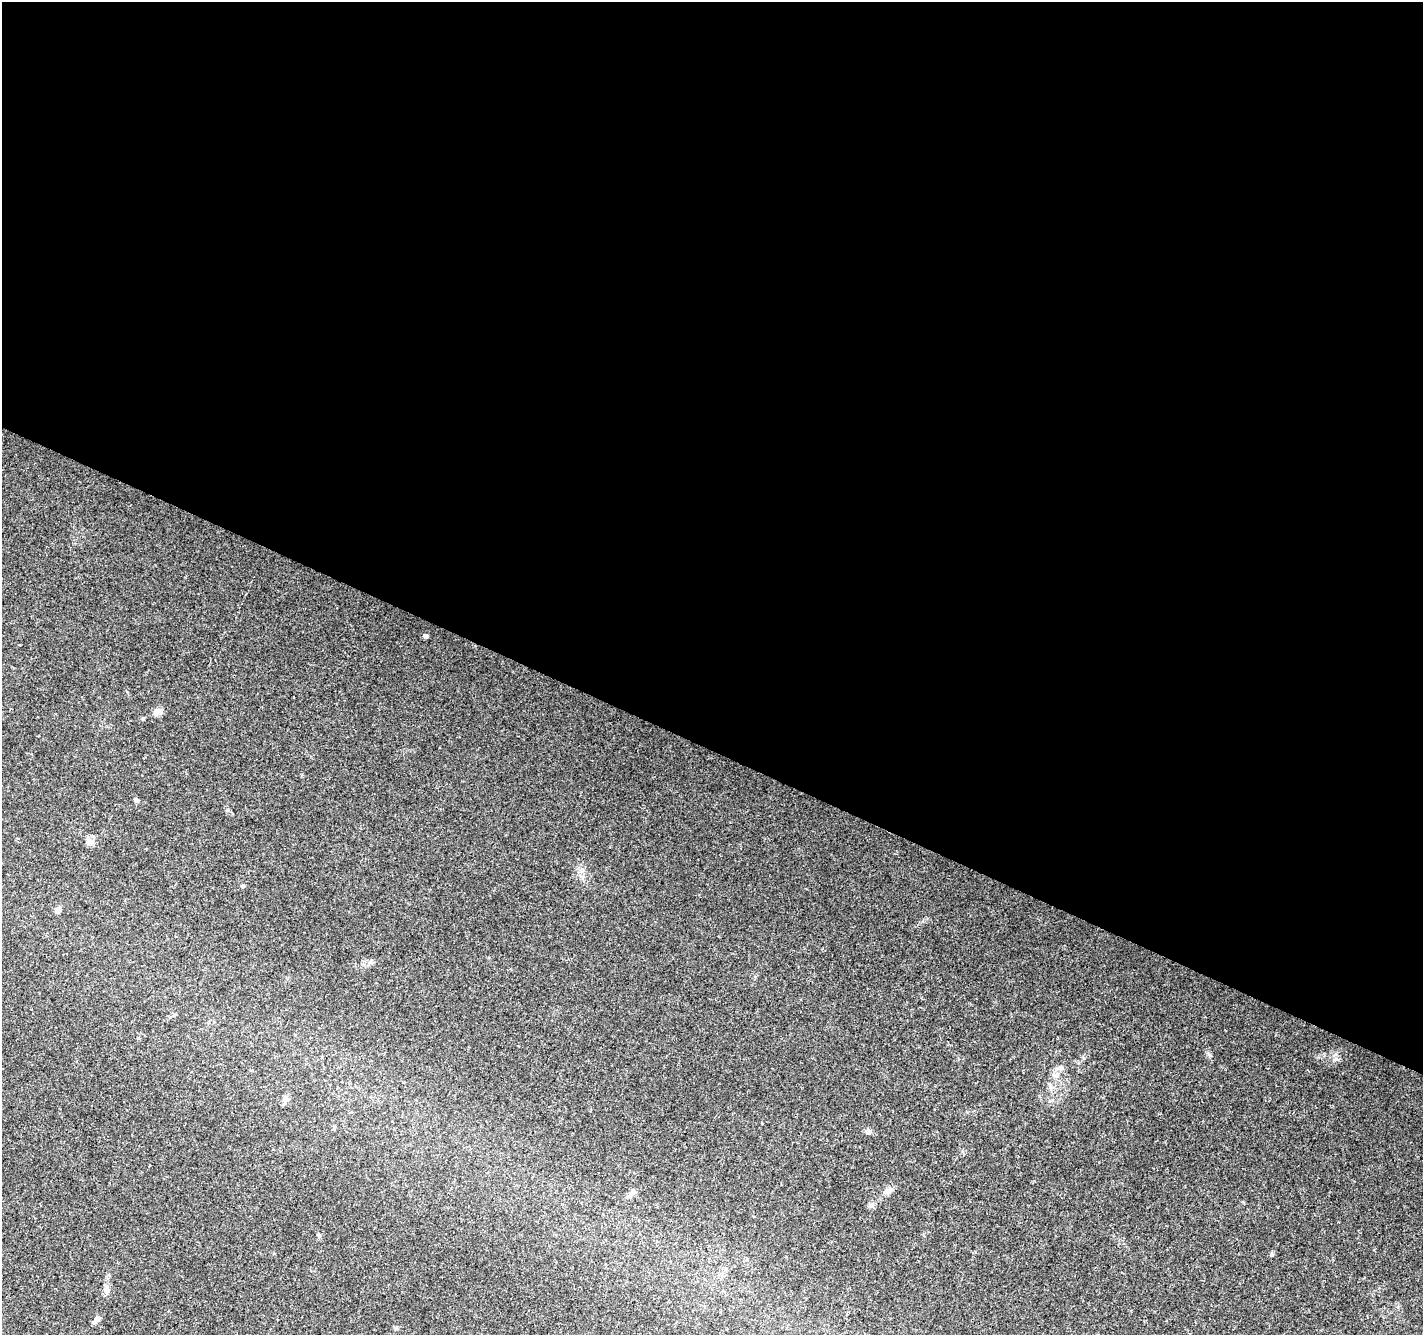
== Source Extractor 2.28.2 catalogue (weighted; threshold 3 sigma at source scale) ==
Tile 3 of 4 x 4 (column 3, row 1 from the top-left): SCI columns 2851-4271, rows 4267-5599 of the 5693 x 5801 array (HDU 1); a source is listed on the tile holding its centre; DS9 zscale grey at full resolution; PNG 1425 x 1337 px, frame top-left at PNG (2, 2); no overlay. Shown black and unused: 56% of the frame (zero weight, under 3 of 4 exposures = <1% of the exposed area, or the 3 px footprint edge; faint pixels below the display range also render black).
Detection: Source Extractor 2.28.2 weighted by HDU 2 'WHT'; one run over the whole footprint, this tile lists its part. Background 0.0203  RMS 0.0035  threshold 0.016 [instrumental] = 3 sigma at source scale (4.5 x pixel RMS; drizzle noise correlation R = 1.50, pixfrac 1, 0.0396/0.0396 arcsec/px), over >= 5 px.
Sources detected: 17; all 17 listed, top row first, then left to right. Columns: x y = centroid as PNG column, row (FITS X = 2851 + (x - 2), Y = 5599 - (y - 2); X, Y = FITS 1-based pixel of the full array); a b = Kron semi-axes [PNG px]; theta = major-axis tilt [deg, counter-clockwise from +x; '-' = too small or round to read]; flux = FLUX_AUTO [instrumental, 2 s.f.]
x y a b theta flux
426 636 6 5 - 0.6
158 712 11 8 18 2.1
136 800 7 5 -55 0.64
89 841 13 7 -51 2
242 886 5 4 - 0.5
58 909 7 7 - 1.5
1061 1068 7 4 0 0.78
1056 1075 8 6 21 1.2
1050 1086 7 4 89 0.79
286 1100 8 6 21 1.1
868 1132 7 6 - 1.1
888 1190 12 7 29 1.7
630 1194 11 4 63 1.1
319 1235 5 4 - 0.57
1272 1254 5 5 - 0.5
107 1290 12 7 -86 2.1
97 1319 9 7 53 1.5
Unlisted compact peaks at least as high as the median listed source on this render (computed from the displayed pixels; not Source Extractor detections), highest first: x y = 1209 1054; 1243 1202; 1336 1059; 228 810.